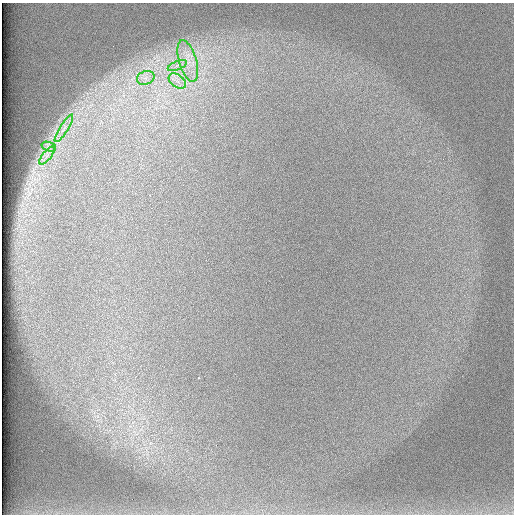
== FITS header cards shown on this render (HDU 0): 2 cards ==
NAXIS1  =                  512 /
NAXIS2  =                  512 /

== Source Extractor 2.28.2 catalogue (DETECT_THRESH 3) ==
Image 512 x 512 px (HDU 0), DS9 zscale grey, 1 PNG px = 1 image px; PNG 516 x 516 px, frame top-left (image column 1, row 512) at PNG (2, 3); each listed source drawn as its Kron ellipse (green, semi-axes under 4 px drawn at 4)
Background 97.3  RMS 2.9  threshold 8.71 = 3 sigma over >= 5 px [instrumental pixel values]
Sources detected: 7; all 7 listed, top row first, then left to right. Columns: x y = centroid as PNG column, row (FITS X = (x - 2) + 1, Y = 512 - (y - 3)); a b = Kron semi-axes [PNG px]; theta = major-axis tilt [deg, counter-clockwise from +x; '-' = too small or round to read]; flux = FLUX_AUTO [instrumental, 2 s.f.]
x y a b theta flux
188 61 21 9 -74 3400
177 65 10 3 21 580
146 78 9 7 21 1200
177 81 10 6 -35 1200
64 128 16 4 58 980
49 147 7 4 -19 590
47 156 11 3 50 640